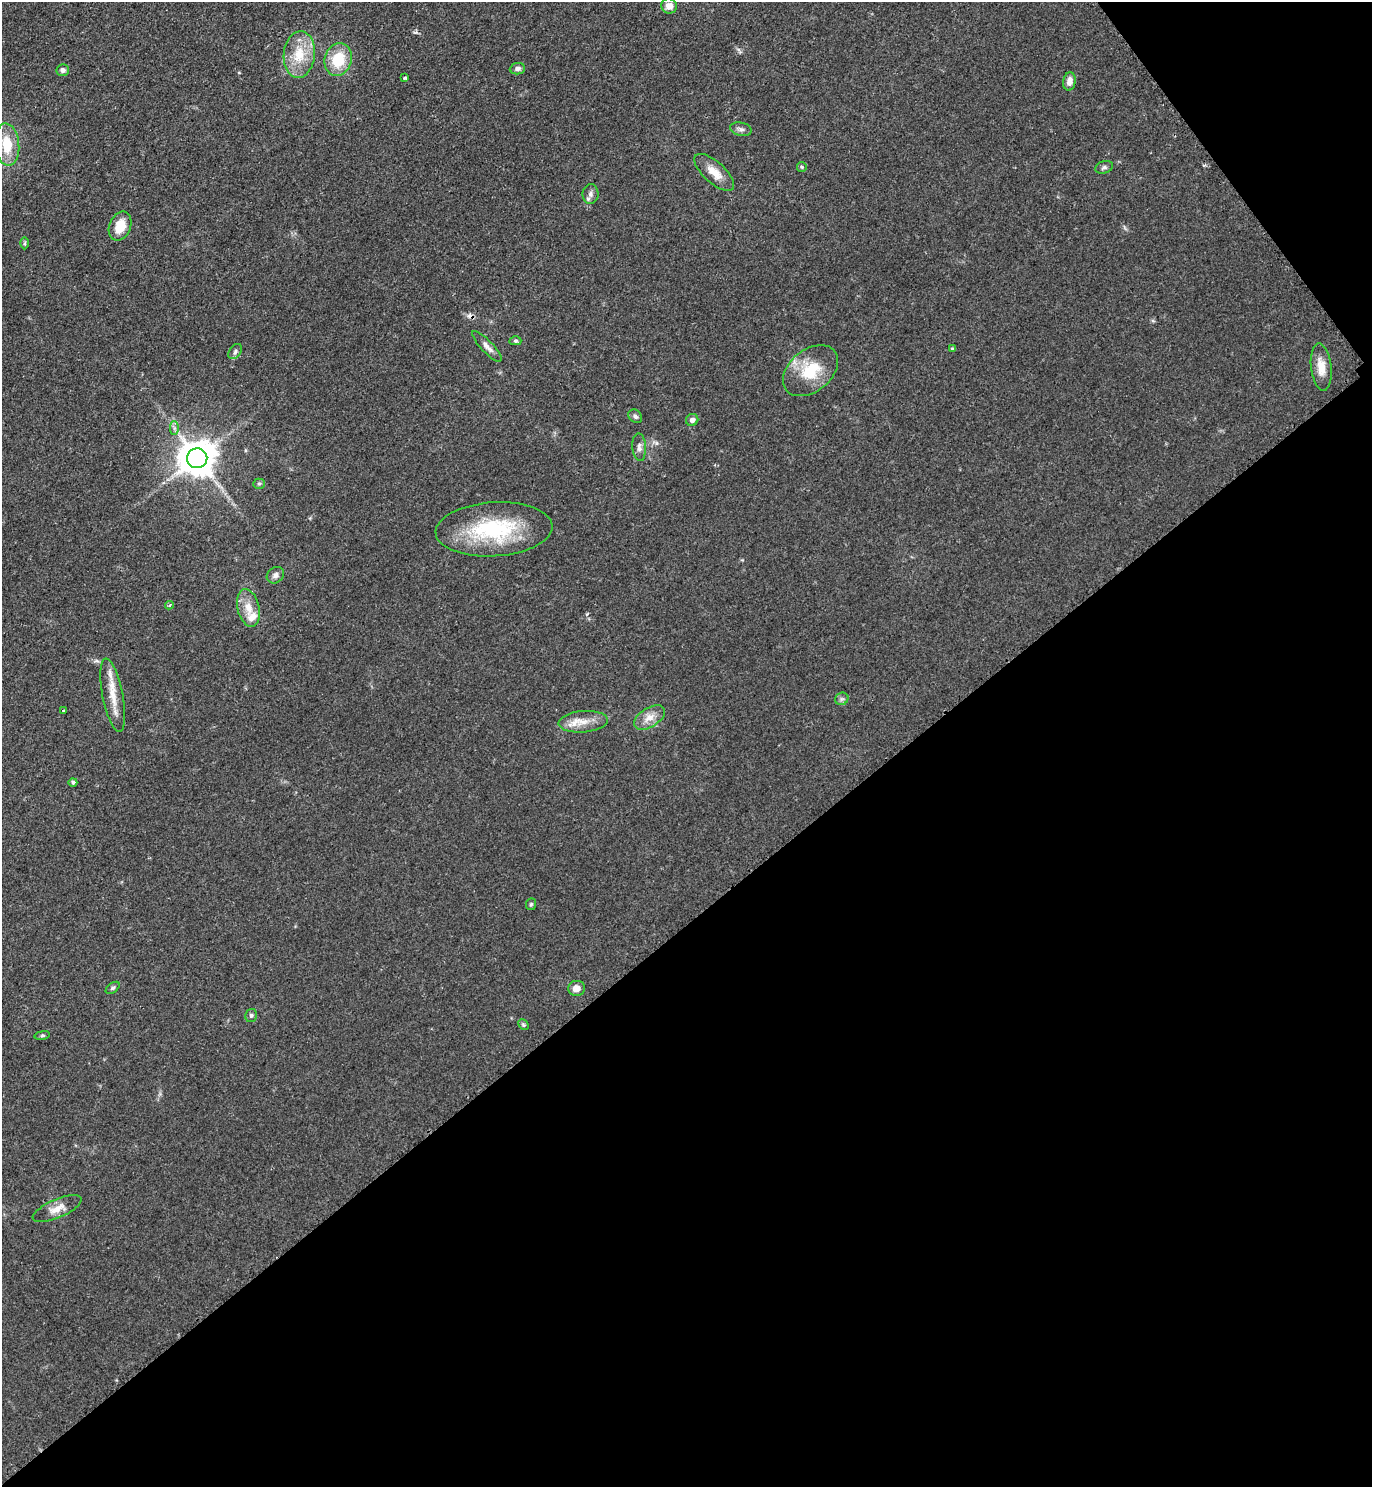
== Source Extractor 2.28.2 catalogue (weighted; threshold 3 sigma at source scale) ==
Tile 12 of 4 x 4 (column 4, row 3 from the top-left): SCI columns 4421-5790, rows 1491-2975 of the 5958 x 5961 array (HDU 1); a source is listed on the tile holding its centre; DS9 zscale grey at full resolution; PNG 1374 x 1489 px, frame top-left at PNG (2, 2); each listed source drawn as its Kron ellipse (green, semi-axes under 4 px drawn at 4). Shown black and unused: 40% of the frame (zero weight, under 2 of 3 exposures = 1% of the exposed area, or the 3 px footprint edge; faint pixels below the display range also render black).
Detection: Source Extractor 2.28.2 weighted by HDU 2 'WHT'; one run over the whole footprint, this tile lists its part. Background 0.0796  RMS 0.0079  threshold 0.0355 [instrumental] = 3 sigma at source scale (4.5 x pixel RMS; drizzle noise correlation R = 1.50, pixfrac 1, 0.05/0.05 arcsec/px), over >= 5 px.
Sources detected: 46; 1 cosmic-ray / hot-pixel residue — neither listed nor drawn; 1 inside a brighter listed object's ellipse — not listed separately; the other 44 listed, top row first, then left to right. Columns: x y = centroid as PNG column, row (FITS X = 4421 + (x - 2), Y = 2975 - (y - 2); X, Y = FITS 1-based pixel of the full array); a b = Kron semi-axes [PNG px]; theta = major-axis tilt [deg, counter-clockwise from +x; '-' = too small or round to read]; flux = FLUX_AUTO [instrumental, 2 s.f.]
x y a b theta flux
669 6 8 7 - 6.1
299 55 23 15 84 21
338 60 16 13 73 27
517 69 8 5 7 2.9
63 70 6 6 - 2.8
405 78 3 3 - 2.9
1069 81 9 6 82 5.5
741 129 11 6 -14 2.7
7 144 21 12 -85 21
802 167 5 4 - 0.99
1104 167 9 6 18 2.1
714 172 25 10 -42 11
590 194 10 8 89 3.3
120 226 15 10 67 15
25 243 6 4 89 1.2
515 341 6 4 0 1.2
487 346 20 6 -46 4.9
952 349 4 4 - 1.3
235 351 8 5 52 2.1
1321 367 24 10 -83 11
811 371 31 21 39 31
635 416 8 6 -44 2.2
692 420 6 6 - 2.9
174 428 7 4 90 2.1
639 447 14 7 -86 3.9
197 458 10 10 - 2100
259 484 5 5 - 1.2
494 529 58 27 3 75
275 575 9 7 38 3.4
169 605 4 3 - 1.1
248 608 19 11 -76 11
113 695 37 10 -79 16
842 699 7 6 - 2
63 710 3 2 - 0.76
650 717 17 9 33 8.4
583 722 24 10 4 12
73 782 4 4 - 1.6
531 904 6 5 - 1.3
113 988 8 4 37 1.6
576 988 8 7 - 6
251 1015 7 6 - 1.8
524 1025 6 4 -45 1.1
42 1035 8 4 9 1.4
57 1209 26 9 24 8.9